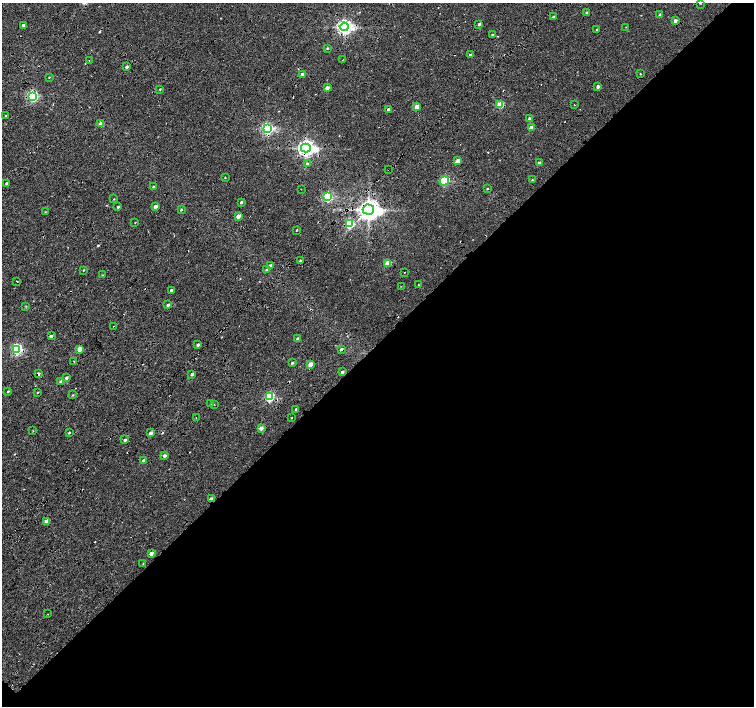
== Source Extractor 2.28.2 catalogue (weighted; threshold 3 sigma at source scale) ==
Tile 12 of 4 x 4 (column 4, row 3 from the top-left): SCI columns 4519-6022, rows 1638-3045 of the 6025 x 6022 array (HDU 1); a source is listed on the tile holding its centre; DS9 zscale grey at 2 x 2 block average (1 PNG px = mean of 2 x 2 image px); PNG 756 x 708 px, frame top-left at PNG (2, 3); each listed source drawn as its Kron ellipse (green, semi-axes under 4 px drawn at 4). Shown black and unused: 54% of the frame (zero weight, under 4 of 8 exposures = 5% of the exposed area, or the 3 px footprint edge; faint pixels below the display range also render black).
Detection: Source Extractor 2.28.2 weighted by HDU 2 'WHT'; one run over the whole footprint, this tile lists its part. Background 8.86e-04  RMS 0.0025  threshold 0.0102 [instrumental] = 3 sigma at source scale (4.09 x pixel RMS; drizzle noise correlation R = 1.36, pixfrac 0.8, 0.0396/0.0396 arcsec/px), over >= 5 px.
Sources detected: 125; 20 cosmic-ray / hot-pixel residue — neither listed nor drawn; the other 105 listed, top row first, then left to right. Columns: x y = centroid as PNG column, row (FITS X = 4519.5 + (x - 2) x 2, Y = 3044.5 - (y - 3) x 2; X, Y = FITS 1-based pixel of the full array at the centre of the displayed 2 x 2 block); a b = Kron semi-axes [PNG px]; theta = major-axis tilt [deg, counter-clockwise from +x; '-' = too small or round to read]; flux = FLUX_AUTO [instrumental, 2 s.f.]
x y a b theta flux
700 3 2 2 - 0.47
587 13 3 2 - 0.97
660 15 3 2 - 1.3
553 17 3 3 - 0.58
675 21 3 3 - 1.7
479 24 3 2 - 1
23 25 2 2 - 1.1
344 27 4 4 - 170
626 27 2 2 - 0.19
597 30 2 2 - 0.55
492 34 3 2 - 0.43
327 48 3 3 - 0.51
470 55 3 2 - 1.4
342 60 2 2 - 0.3
89 61 2 2 - 0.18
127 67 3 2 - 1.4
302 74 3 2 - 1.5
640 74 2 2 - 0.32
49 77 2 2 - 0.35
598 87 2 2 - 1.8
327 88 3 2 - 3.5
160 89 3 2 - 0.4
32 96 3 3 - 69
500 104 3 3 - 17
574 105 2 2 - 1.3
417 107 3 2 - 8
388 110 3 3 - 1.6
6 115 2 2 - 0.23
530 119 3 2 - 2.1
101 124 3 2 - 4.8
531 128 3 2 - 4.4
267 129 4 4 - 89
306 148 5 4 - 230
458 161 3 2 - 6.2
539 163 3 2 - 1.6
307 164 3 3 - 0.77
388 170 2 2 - 0.19
225 177 2 2 - 0.33
532 180 3 2 - 0.54
444 181 5 3 - 45
7 183 2 2 - 1.2
153 187 3 2 - 0.36
301 189 2 2 - 0.18
487 189 2 2 - 0.43
328 197 3 3 - 56
114 199 3 2 - 0.3
241 202 2 2 - 0.95
155 206 2 2 - 3.1
118 207 2 2 - 0.99
181 210 3 2 - 0.54
368 210 6 5 - 470
45 212 2 2 - 0.32
238 216 3 2 - 4.9
135 222 2 2 - 0.24
350 224 3 3 - 39
297 230 2 2 - 0.42
301 261 2 2 - 1.4
388 263 3 3 - 10
270 266 3 3 - 1.4
84 270 3 2 - 0.4
266 270 4 2 - 0.61
404 273 2 2 - 0.24
102 275 2 2 - 0.29
17 281 2 2 - 1.1
418 285 2 2 - 0.33
401 286 2 2 - 0.2
171 290 2 2 - 1.4
168 305 2 2 - 1.6
26 306 3 2 - 0.34
114 326 2 2 - 0.2
51 336 3 2 - 1.2
298 339 2 2 - 2.6
198 345 3 2 - 1.3
17 349 3 3 - 69
79 349 3 2 - 7.3
341 349 3 2 - 1.2
74 361 2 2 - 0.23
292 363 2 2 - 0.7
310 364 3 2 - 6.2
342 372 3 2 - 1.4
38 374 3 3 - 1.5
192 374 2 2 - 1.7
66 378 3 3 - 1.1
61 382 3 2 - 3.2
8 391 3 2 - 0.44
38 393 3 2 - 0.32
73 395 3 2 - 0.37
270 397 3 3 - 55
211 404 2 2 - 0.18
214 404 2 2 - 0.22
296 409 2 2 - 0.94
196 418 2 2 - 0.33
292 418 2 2 - 0.24
261 428 3 3 - 3.3
33 431 3 2 - 0.29
69 433 3 2 - 0.53
151 433 3 2 - 3.2
125 440 3 2 - 1.3
165 456 3 3 - 1.6
144 460 3 2 - 1.5
211 499 3 2 - 4
47 521 3 2 - 4.9
151 553 3 2 - 3.9
143 564 2 2 - 0.29
47 614 2 2 - 0.23
Overlapping masked pixels (flux is a lower limit): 11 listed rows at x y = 344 27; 267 129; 306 148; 388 170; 368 210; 17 281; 17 349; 341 349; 38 374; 125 440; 211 499
Isophote crosses this tile's border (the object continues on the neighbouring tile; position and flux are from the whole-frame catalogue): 1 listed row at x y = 700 3